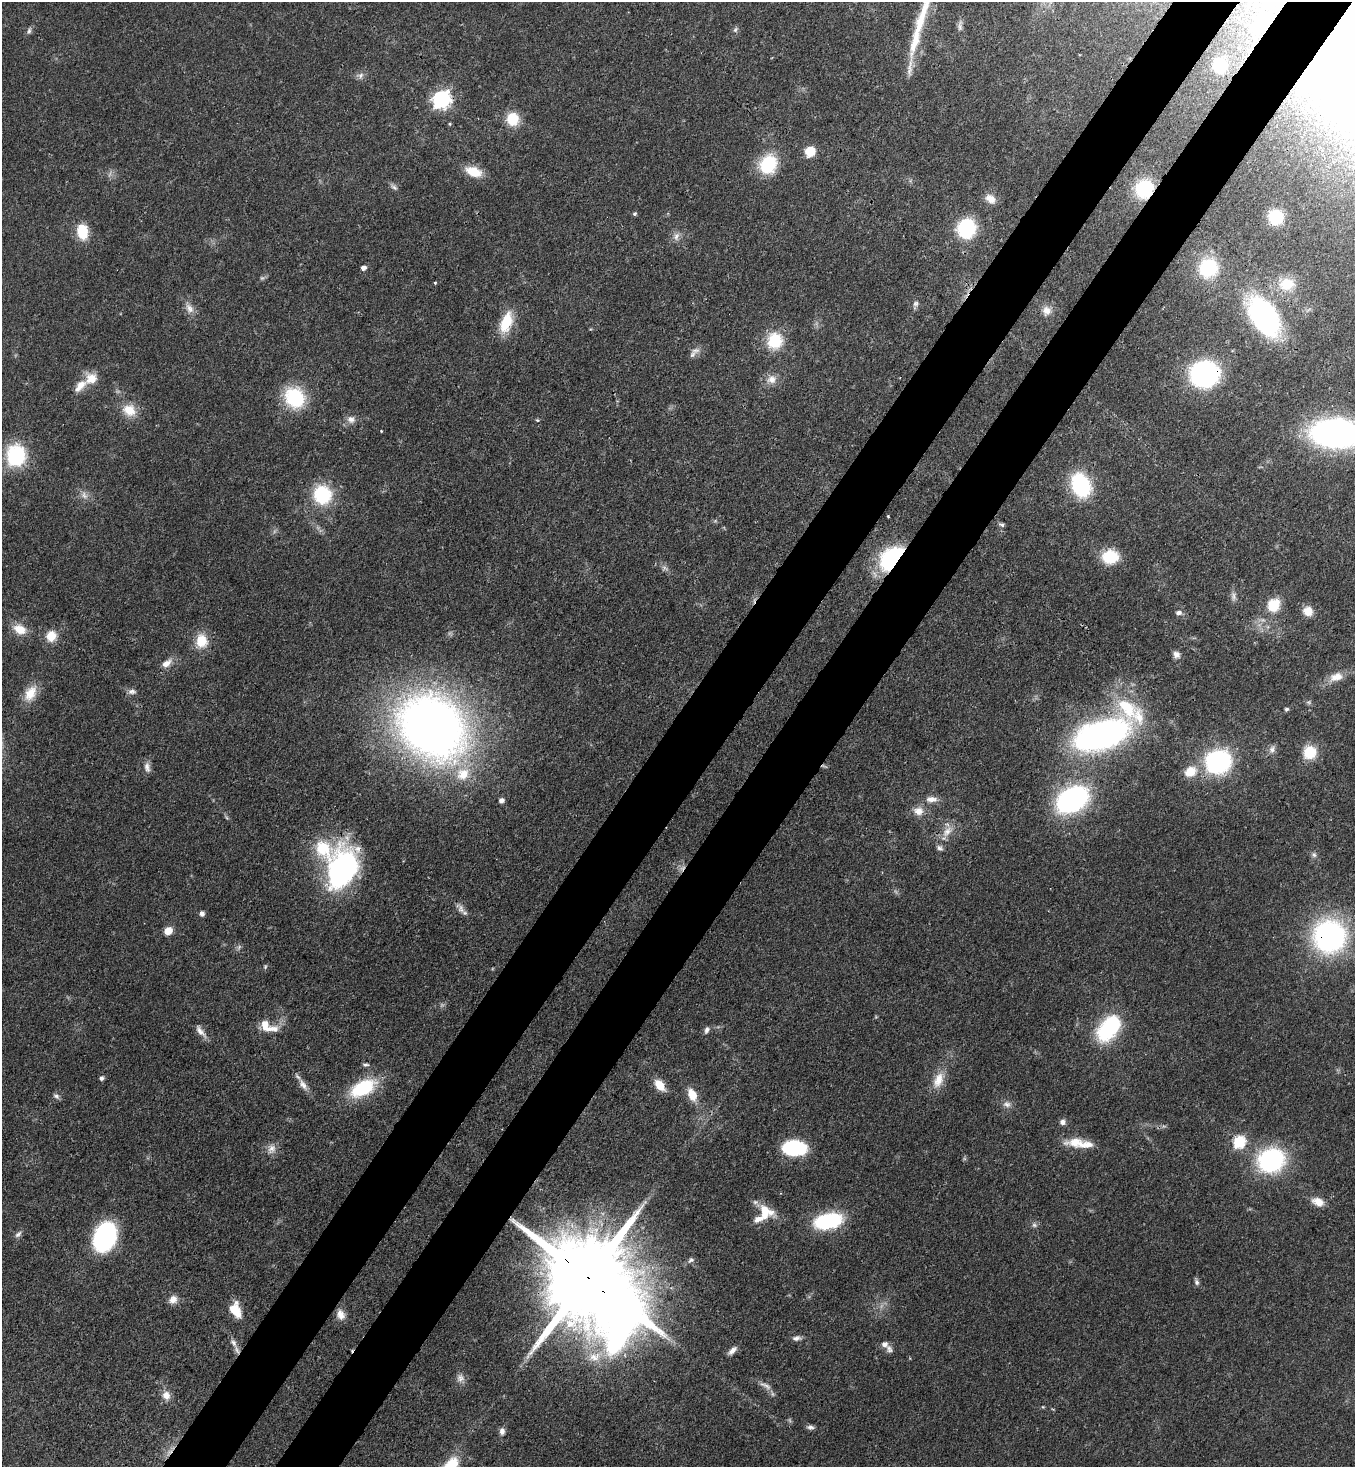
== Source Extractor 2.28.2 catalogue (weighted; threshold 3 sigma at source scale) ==
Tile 10 of 4 x 4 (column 2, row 3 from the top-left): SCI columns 1717-3069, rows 1525-2989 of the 5999 x 5977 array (HDU 1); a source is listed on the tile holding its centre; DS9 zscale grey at full resolution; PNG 1357 x 1469 px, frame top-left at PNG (2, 2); no overlay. Shown black and unused: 10% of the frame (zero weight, under 3 of 4 exposures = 7% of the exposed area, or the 3 px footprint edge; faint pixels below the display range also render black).
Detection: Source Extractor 2.28.2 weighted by HDU 2 'WHT'; one run over the whole footprint, this tile lists its part. Background 0.0707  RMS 0.004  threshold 0.0179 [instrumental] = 3 sigma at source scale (4.5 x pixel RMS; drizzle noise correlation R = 1.50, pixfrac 1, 0.05/0.05 arcsec/px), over >= 5 px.
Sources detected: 144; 2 too faint to see at this stretch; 3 inside a brighter object's white glare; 3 cosmic-ray / hot-pixel residue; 1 long thin detection or spike segment (spike, bleed or trail) — not listed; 7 inside a brighter listed object's ellipse — not listed separately; the other 128 listed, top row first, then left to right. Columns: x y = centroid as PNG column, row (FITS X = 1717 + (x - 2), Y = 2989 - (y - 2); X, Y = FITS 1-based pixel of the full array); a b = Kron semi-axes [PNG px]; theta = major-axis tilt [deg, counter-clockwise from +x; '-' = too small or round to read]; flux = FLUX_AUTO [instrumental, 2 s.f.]
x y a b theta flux
1266 23 15 10 47 11
960 26 15 6 -89 1.7
735 30 8 6 73 0.96
29 31 8 5 79 1
1219 66 10 9 - 16
360 75 10 9 - 1.7
441 99 8 7 - 140
512 119 14 13 - 9.8
450 124 4 4 - 0.43
810 151 8 8 - 9.9
768 164 20 17 62 20
473 172 17 10 -19 8.7
394 187 11 5 -37 1.2
1144 189 18 17 - 23
990 199 14 10 -38 3.7
634 214 5 5 - 0.72
1276 217 10 10 - 20
966 228 13 12 - 42
82 232 13 10 -82 12
676 236 12 7 83 2.1
363 268 5 4 - 1.8
1208 268 21 20 - 24
435 283 3 3 - 0.58
1287 284 22 17 6 10
916 304 8 7 - 1.2
189 308 15 9 -56 3.1
1046 311 12 11 - 3.4
1264 316 28 17 -56 120
506 322 26 13 71 12
775 341 19 17 -90 15
692 354 13 7 50 2
1204 374 20 18 -4 84
91 379 15 15 - 5.7
771 379 13 12 - 3.9
295 397 20 18 -54 28
129 410 17 15 -26 7.4
351 419 12 10 -12 2.6
537 420 5 4 - 0.48
381 431 3 3 - 0.34
1336 433 35 19 -2 170
16 456 10 9 - 83
1081 485 23 16 -66 35
84 495 11 7 -58 2.1
322 495 20 19 - 22
888 516 3 2 - 0.42
1002 525 7 5 -1 0.86
896 556 16 11 -7 45
1110 557 15 12 2 16
664 568 9 5 -40 1.2
1233 596 13 6 -80 1.7
1274 605 15 13 63 9.5
1308 611 12 11 - 4.4
1178 613 7 5 11 1.5
20 629 17 11 -24 6.5
51 636 14 13 - 5.9
201 641 16 14 -84 8.5
1176 654 9 8 - 1.9
167 663 16 8 38 3.3
1336 677 18 11 17 4.9
132 691 10 7 -1 1.7
30 693 22 13 56 7
1308 702 6 5 - 0.72
1286 709 4 4 - 0.89
432 726 53 43 -40 390
1101 735 48 23 18 140
1272 749 11 8 51 1.8
1310 752 14 13 - 11
1218 762 17 14 16 77
824 766 10 3 -17 0.61
147 767 14 8 -80 2.2
1190 771 16 12 31 6.6
463 774 20 18 38 11
931 799 17 8 -1 3.2
1072 799 21 14 30 110
501 801 5 5 - 2
918 811 13 11 -8 3.9
947 831 20 9 53 4.7
940 848 8 7 - 1.2
1314 855 8 6 -74 1.1
342 870 48 30 72 75
461 909 14 7 -75 2.1
202 914 6 5 - 1.5
168 931 7 6 - 5.9
1329 936 27 27 - 89
239 947 8 5 46 0.91
265 966 6 5 - 0.61
1112 1024 17 17 - 26
266 1025 19 11 -42 5.9
707 1030 8 5 70 1.3
200 1031 20 7 -50 2.7
366 1065 8 5 4 0.92
101 1078 5 5 - 1.1
938 1080 24 13 66 6.6
303 1084 17 8 -61 3.2
660 1085 14 9 -51 6.4
363 1088 30 16 28 24
692 1095 14 9 -65 6.6
56 1096 9 6 -29 1.2
1007 1104 12 7 -3 2
1063 1122 7 7 - 1.6
1075 1142 26 12 5 7.5
1239 1142 7 6 - 38
793 1148 20 12 -1 35
271 1149 14 10 60 3.1
1271 1160 24 21 25 55
1318 1202 17 11 -21 4.2
765 1212 20 16 -31 9.1
828 1221 23 12 12 40
1034 1225 7 7 - 1.1
18 1234 11 6 41 1.3
105 1237 19 13 69 91
691 1260 9 7 39 1.2
587 1278 41 22 -46 10000
1197 1282 9 6 -77 1.1
173 1300 12 10 47 2.8
235 1310 17 11 -70 8.1
341 1315 13 10 -71 3.3
796 1338 11 6 9 1.7
234 1343 15 7 -55 2.4
885 1344 8 7 - 1.9
732 1351 13 6 44 2.1
594 1357 18 14 12 7
460 1378 12 10 73 2.4
766 1386 19 6 -27 2.4
166 1395 12 11 - 3.4
1043 1407 5 3 - 0.38
810 1427 9 6 -7 1.2
502 1431 9 7 90 1.7
Overlapping masked pixels (flux is a lower limit): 7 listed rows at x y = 1266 23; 1144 189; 1204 374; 896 556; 824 766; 1329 936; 587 1278
Isophote crosses this tile's border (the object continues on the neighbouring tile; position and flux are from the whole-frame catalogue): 1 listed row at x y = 1336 433